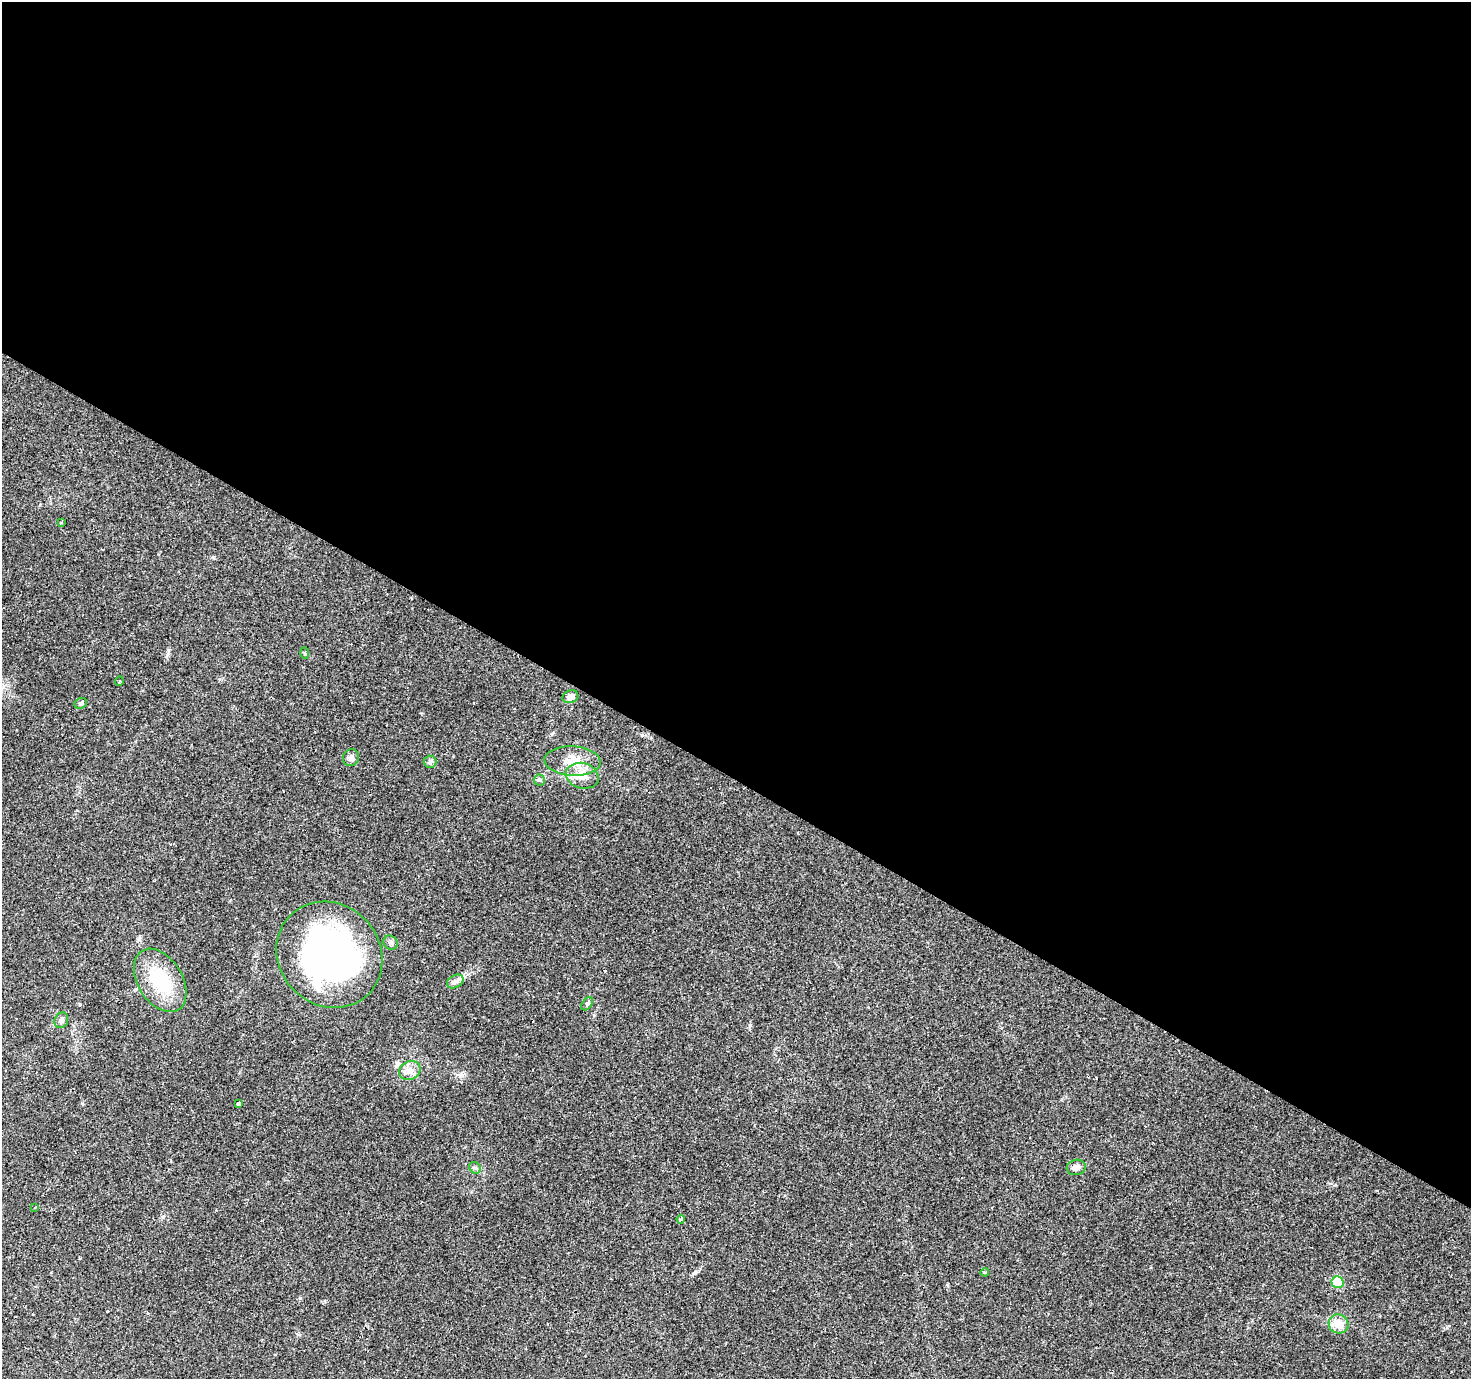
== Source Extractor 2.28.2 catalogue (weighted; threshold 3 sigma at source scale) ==
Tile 3 of 4 x 4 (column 3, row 1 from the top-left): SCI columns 2937-4405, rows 4316-5692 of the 5875 x 5945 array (HDU 1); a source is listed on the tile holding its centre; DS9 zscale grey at full resolution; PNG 1473 x 1381 px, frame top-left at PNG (2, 2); each listed source drawn as its Kron ellipse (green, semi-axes under 4 px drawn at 4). Shown black and unused: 57% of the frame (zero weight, under 2 of 3 exposures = <1% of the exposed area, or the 3 px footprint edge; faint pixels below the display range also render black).
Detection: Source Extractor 2.28.2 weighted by HDU 2 'WHT'; one run over the whole footprint, this tile lists its part. Background 0.0793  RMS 0.0058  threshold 0.0259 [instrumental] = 3 sigma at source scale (4.5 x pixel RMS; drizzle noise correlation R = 1.50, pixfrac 1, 0.0396/0.0396 arcsec/px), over >= 5 px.
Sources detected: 31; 6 cosmic-ray / hot-pixel residue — neither listed nor drawn; the other 25 listed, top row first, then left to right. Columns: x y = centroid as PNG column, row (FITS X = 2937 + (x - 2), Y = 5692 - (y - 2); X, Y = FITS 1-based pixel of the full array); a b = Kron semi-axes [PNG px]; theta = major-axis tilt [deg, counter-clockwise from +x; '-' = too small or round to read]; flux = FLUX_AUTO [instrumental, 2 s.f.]
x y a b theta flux
61 522 3 3 - 0.82
305 653 5 3 - 0.69
119 681 5 3 - 0.55
570 697 8 6 18 3
81 703 6 5 - 1.1
351 758 8 8 - 2.4
573 761 28 14 -3 11
430 762 6 6 - 1.3
582 776 17 12 -16 7
539 780 5 5 - 0.96
391 943 7 6 - 1.4
329 955 55 50 -45 200
160 980 35 22 -58 29
455 981 9 6 29 2.2
587 1004 7 5 54 1
61 1020 8 6 63 1.9
410 1071 11 9 23 4.4
238 1103 4 3 - 2.1
1076 1167 10 7 13 2.7
475 1168 6 5 - 1.1
35 1207 4 2 - 0.96
681 1219 4 3 - 2.3
985 1272 4 3 - 1.7
1337 1282 6 6 - 27
1338 1324 10 9 - 7.8
Unlisted compact peaks at least as high as the median listed source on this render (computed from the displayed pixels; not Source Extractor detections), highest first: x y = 750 1025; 163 1217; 213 557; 695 1272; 168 653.